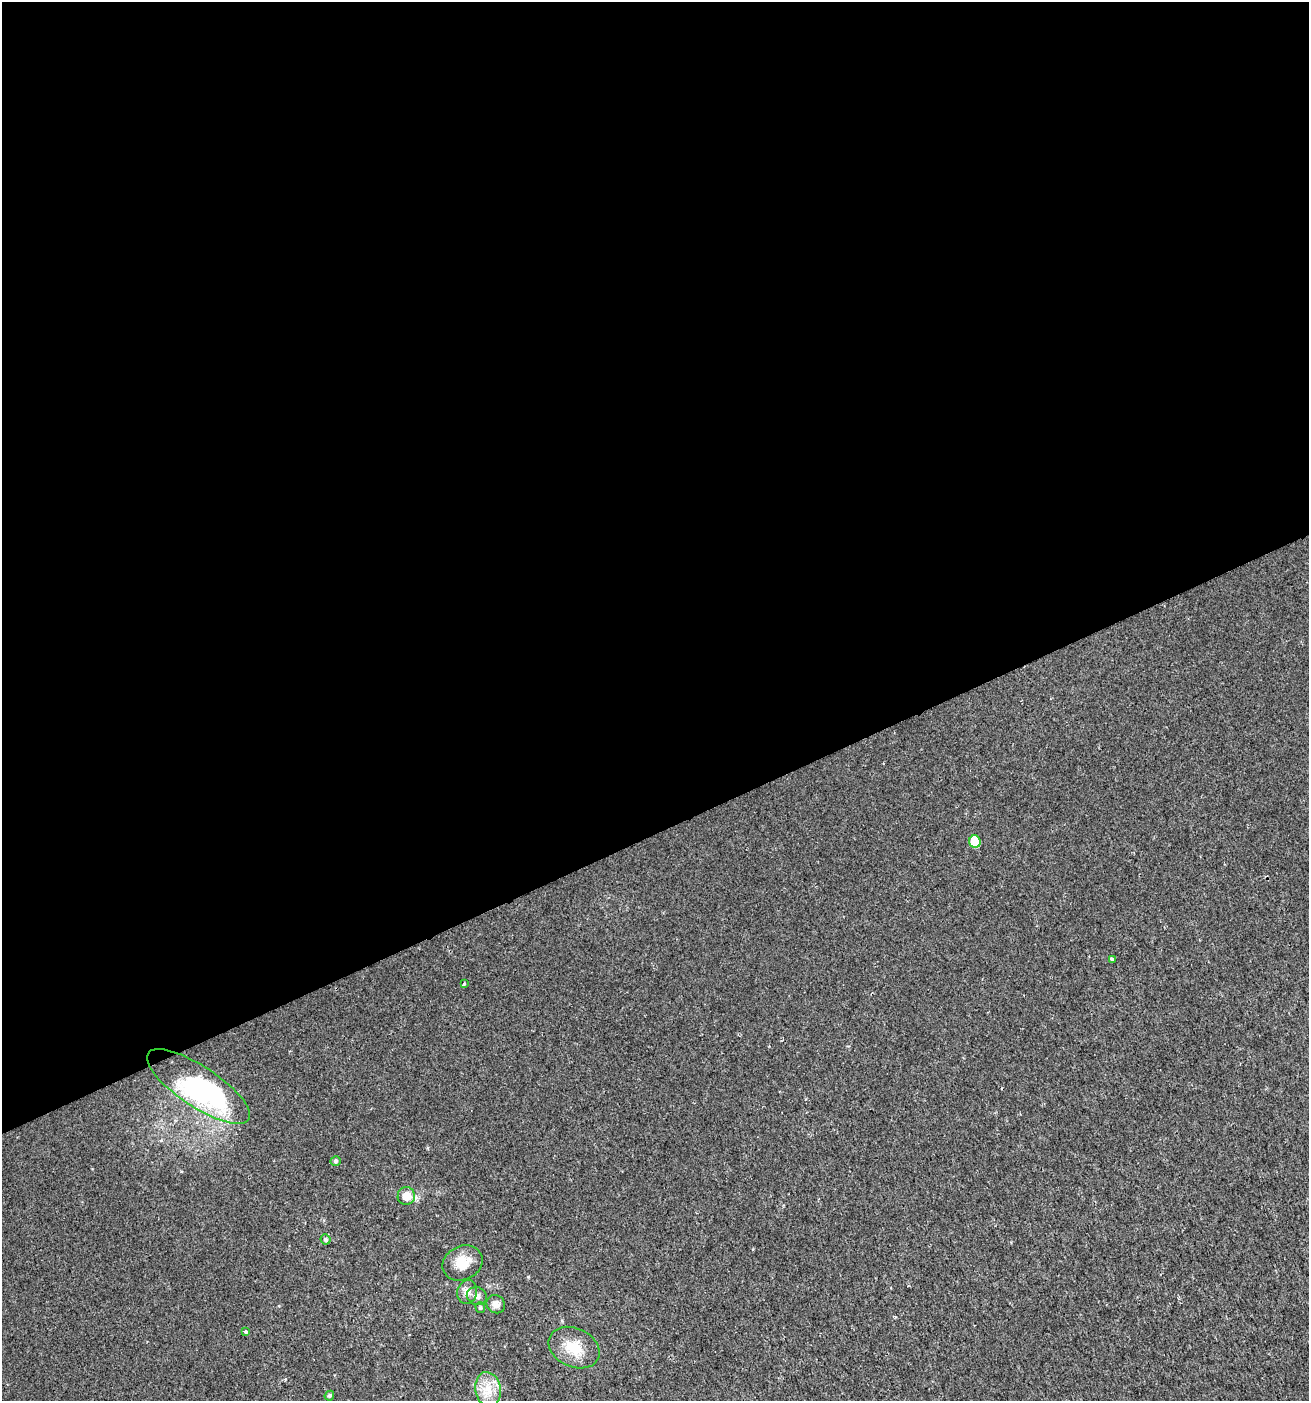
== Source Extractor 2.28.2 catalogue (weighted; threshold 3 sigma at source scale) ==
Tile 2 of 4 x 4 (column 2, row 1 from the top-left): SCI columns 1391-2697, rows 4201-5599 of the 5452 x 5599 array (HDU 1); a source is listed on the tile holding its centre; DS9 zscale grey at full resolution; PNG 1311 x 1403 px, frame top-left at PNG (2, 2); each listed source drawn as its Kron ellipse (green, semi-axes under 4 px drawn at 4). Shown black and unused: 59% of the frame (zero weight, under 2 of 3 exposures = <1% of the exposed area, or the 3 px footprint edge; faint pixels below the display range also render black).
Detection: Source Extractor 2.28.2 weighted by HDU 2 'WHT'; one run over the whole footprint, this tile lists its part. Background 0.00179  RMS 0.0037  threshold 0.0168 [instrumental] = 3 sigma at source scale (4.5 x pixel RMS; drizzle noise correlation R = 1.50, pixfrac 1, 0.0396/0.0396 arcsec/px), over >= 5 px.
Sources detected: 17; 1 inside a brighter object's white glare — neither listed nor drawn; the other 16 listed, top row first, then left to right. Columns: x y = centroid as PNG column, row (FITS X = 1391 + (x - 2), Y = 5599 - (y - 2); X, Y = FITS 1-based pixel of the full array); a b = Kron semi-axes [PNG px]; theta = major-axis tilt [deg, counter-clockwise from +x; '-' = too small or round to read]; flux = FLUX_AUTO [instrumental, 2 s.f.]
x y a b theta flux
975 842 6 5 - 13
1113 960 4 4 - 1.2
464 984 3 3 - 0.72
198 1086 60 20 -33 58
335 1161 5 5 - 0.73
406 1196 9 8 - 4.5
326 1239 5 5 - 0.89
462 1263 21 17 27 6.6
467 1292 12 10 76 2.6
477 1296 10 9 - 1.7
496 1304 9 8 - 1.7
480 1308 5 5 - 0.56
245 1332 3 3 - 1.3
574 1348 26 19 -26 9
488 1389 17 13 -80 6.1
329 1396 5 4 - 0.61